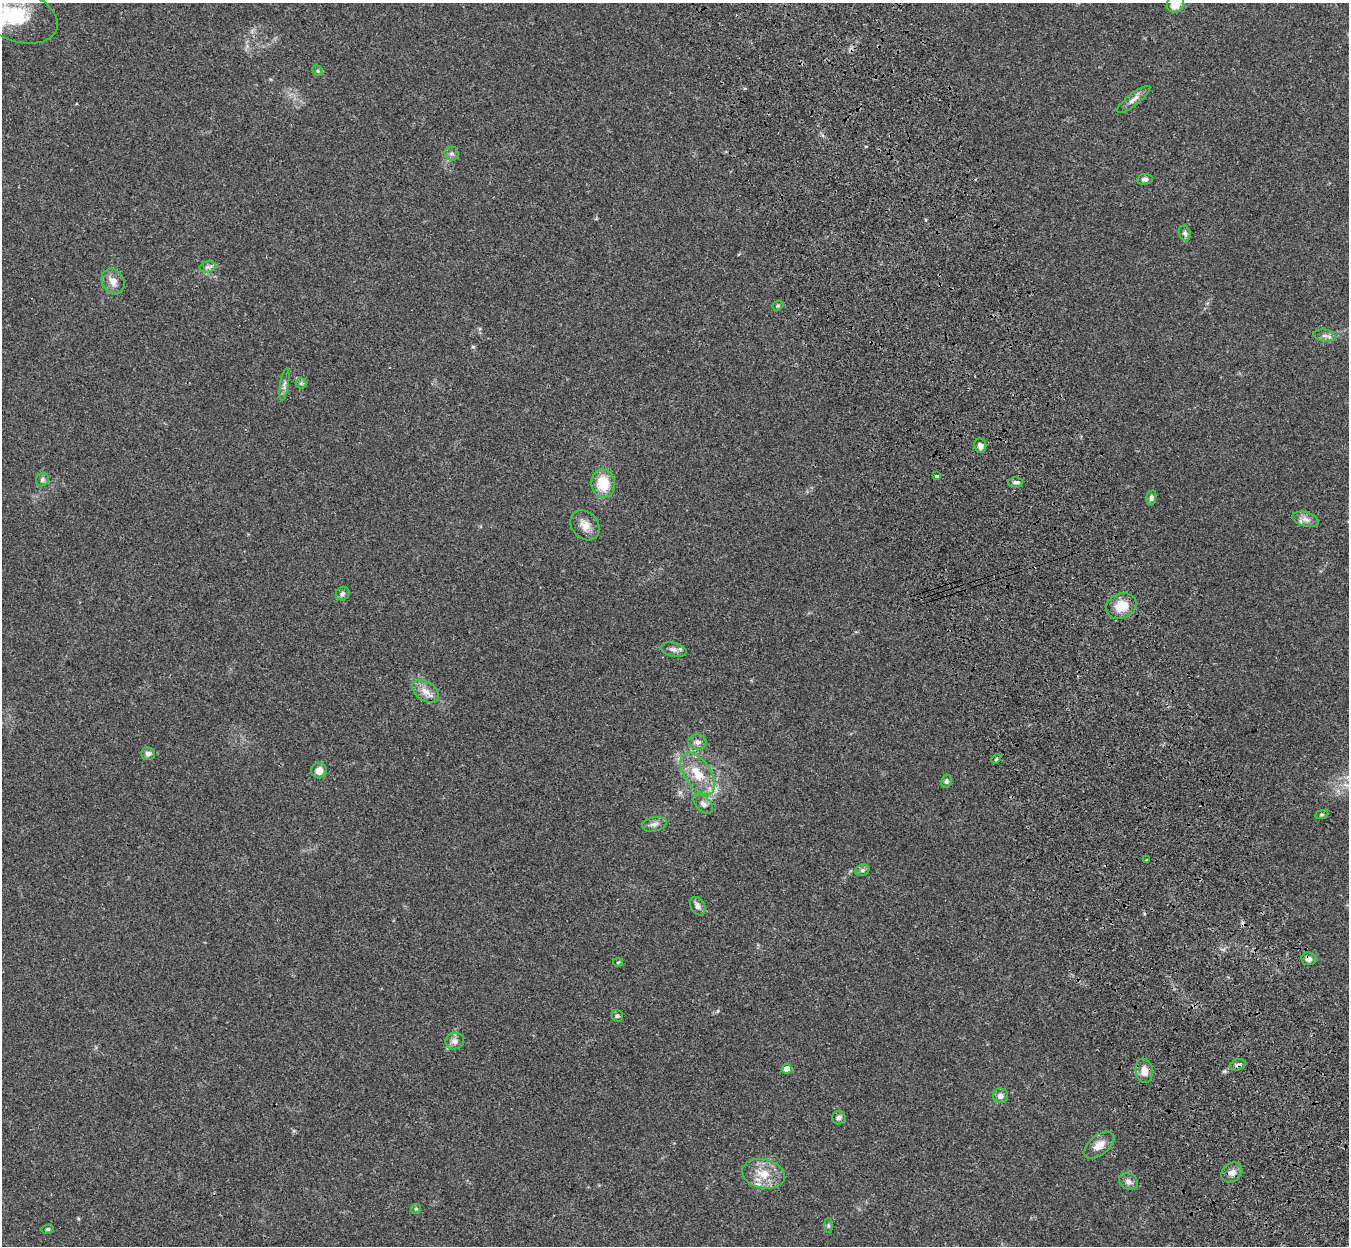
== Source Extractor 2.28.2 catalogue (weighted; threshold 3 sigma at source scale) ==
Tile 6 of 4 x 4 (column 2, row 2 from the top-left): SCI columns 1465-2811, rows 2816-4059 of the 5621 x 5509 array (HDU 1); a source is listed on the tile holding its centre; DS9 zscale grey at full resolution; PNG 1351 x 1248 px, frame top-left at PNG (2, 3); each listed source drawn as its Kron ellipse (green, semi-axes under 4 px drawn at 4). Shown black and unused: <1% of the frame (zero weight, under 3 of 4 exposures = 6% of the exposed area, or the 3 px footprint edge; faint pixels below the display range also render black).
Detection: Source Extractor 2.28.2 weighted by HDU 2 'WHT'; one run over the whole footprint, this tile lists its part. Background 0.0467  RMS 0.0051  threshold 0.0232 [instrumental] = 3 sigma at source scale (4.5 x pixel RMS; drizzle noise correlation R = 1.50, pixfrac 1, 0.05/0.05 arcsec/px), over >= 5 px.
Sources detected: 56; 1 cosmic-ray / hot-pixel residue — neither listed nor drawn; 2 inside a brighter listed object's ellipse — not listed separately; the other 53 listed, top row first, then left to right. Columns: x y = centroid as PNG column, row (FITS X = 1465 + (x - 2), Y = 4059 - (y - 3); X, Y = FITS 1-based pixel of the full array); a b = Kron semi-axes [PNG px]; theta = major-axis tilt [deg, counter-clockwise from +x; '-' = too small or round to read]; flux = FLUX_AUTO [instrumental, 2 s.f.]
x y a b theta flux
1176 4 9 8 - 7.8
16 15 44 26 -20 30
318 71 6 4 -46 0.8
1134 99 20 6 38 2.8
452 153 7 7 - 1.6
1145 179 8 5 6 1.5
1185 233 8 6 -72 1.3
208 267 8 5 14 1.5
113 281 13 11 -59 4.2
778 306 6 4 20 0.68
1325 336 11 6 -9 2
301 383 5 5 - 0.76
284 385 16 3 81 1.6
980 446 7 6 - 2.3
936 476 3 3 - 1.2
42 480 7 6 - 1.1
1016 482 7 5 1 1.6
603 483 14 12 -85 14
1151 498 8 5 80 1.2
1306 519 13 7 -15 2.8
585 525 16 13 -48 4.8
343 594 7 6 - 1.3
1121 606 15 12 25 8.6
674 650 13 7 -14 2.1
425 691 15 9 -33 4.4
697 742 9 7 -7 2
148 753 7 6 - 1.8
996 759 5 4 - 0.65
319 770 8 7 - 4
698 774 24 13 -55 12
946 781 7 5 78 1.1
703 804 12 7 -44 2.1
1322 815 6 3 8 0.55
654 824 12 7 12 2.3
1146 860 3 3 - 1.2
862 870 7 5 21 1.1
698 906 10 7 -60 2.1
1309 959 8 6 -7 2.2
618 962 5 3 - 0.48
617 1016 6 5 - 0.99
455 1041 9 8 - 2.3
1238 1065 8 5 17 1.5
787 1069 5 4 - 5.8
1144 1071 12 8 -82 4.2
1000 1096 7 7 - 2.5
839 1118 7 6 - 1.6
1099 1145 18 10 38 4.9
1232 1173 11 9 39 3.1
763 1174 22 14 -12 9.8
1129 1182 10 8 -30 2.2
416 1209 5 4 - 0.61
828 1226 7 4 -90 0.73
48 1229 6 4 12 0.68
Overlapping masked pixels (flux is a lower limit): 2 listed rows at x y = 1309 959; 1238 1065
Isophote crosses this tile's border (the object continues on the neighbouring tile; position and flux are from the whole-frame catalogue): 2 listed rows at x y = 1176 4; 16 15